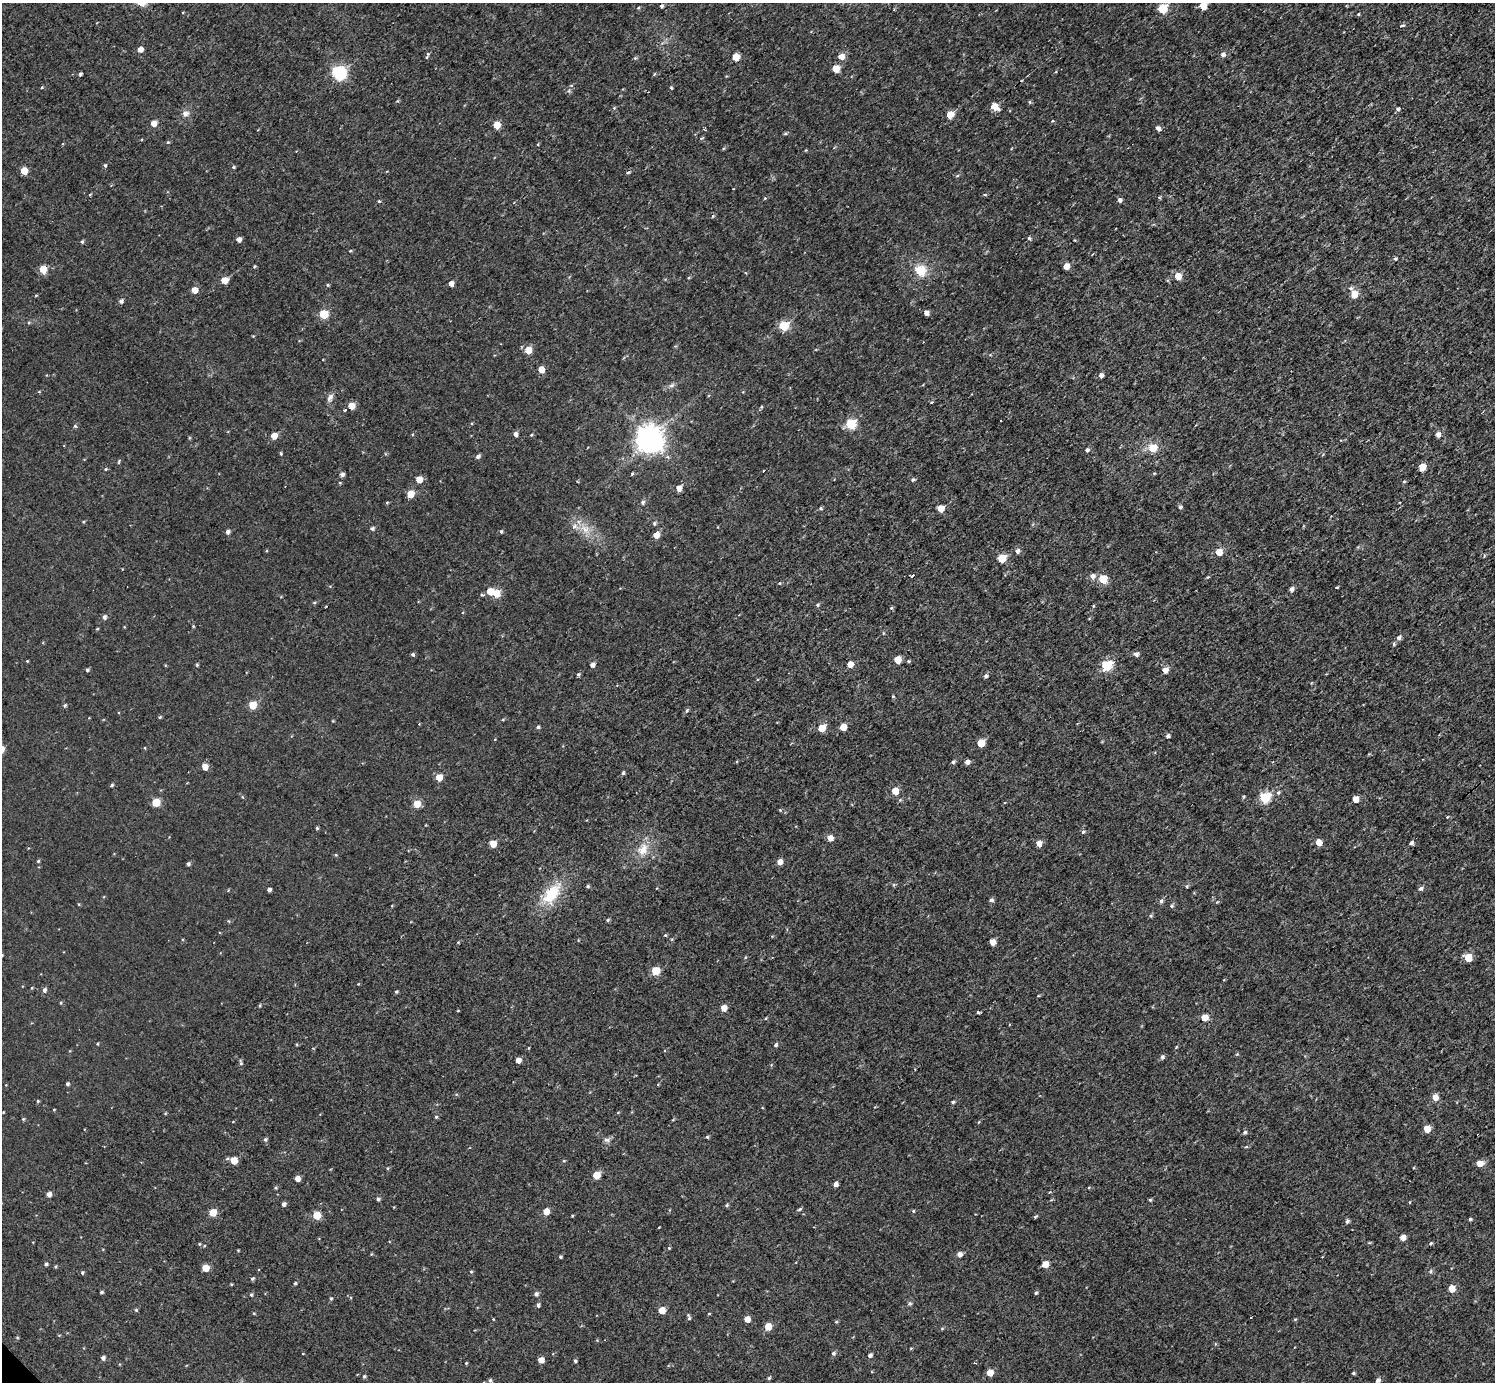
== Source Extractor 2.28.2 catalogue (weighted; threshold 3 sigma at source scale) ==
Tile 10 of 4 x 4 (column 2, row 3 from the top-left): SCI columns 1499-2991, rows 1540-2919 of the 5983 x 5981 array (HDU 1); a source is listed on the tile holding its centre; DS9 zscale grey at full resolution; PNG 1497 x 1384 px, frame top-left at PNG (2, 3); no overlay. Shown black and unused: <1% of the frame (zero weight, under 3 of 4 exposures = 1% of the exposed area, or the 3 px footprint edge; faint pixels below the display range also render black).
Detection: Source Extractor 2.28.2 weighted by HDU 2 'WHT'; one run over the whole footprint, this tile lists its part. Background 0.0567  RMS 0.062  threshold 0.28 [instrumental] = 3 sigma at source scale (4.5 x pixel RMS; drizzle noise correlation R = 1.50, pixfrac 1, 0.05/0.05 arcsec/px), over >= 5 px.
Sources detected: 310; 3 cosmic-ray / hot-pixel residue — not listed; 1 inside a brighter listed object's ellipse — not listed separately; the other 306 listed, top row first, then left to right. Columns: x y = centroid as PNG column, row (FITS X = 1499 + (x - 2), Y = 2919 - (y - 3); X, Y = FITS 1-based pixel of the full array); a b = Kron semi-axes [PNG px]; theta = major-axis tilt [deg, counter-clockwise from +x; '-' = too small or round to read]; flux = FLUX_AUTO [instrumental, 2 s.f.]
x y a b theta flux
662 6 4 4 - 12
1203 6 6 5 - 110
638 8 5 3 - 6.3
1163 9 6 5 - 300
183 12 3 3 - 4.6
1358 14 4 3 - 7
1403 25 5 3 - 8.4
140 49 5 4 - 51
428 54 7 5 79 13
1223 55 5 5 - 22
841 56 6 6 - 61
736 57 5 5 - 110
635 58 5 5 - 8.9
836 69 5 5 - 110
339 73 6 6 - 1100
80 74 4 3 - 11
654 74 4 4 - 7
41 88 5 3 - 6
671 88 4 3 - 7.4
1030 102 5 4 - 8.3
995 106 6 5 - 110
614 108 5 4 - 7.3
1397 109 5 4 - 15
185 113 10 8 20 32
950 115 6 5 - 120
1052 121 5 4 - 6.2
154 124 5 5 - 63
497 125 5 5 - 100
1158 128 5 5 - 26
785 134 7 3 1 9
701 138 5 4 - 7.1
168 142 4 4 - 7.1
806 150 5 3 - 5.1
105 165 5 4 - 10
233 167 4 3 - 11
24 171 5 5 - 120
628 172 5 4 - 9.2
90 195 4 3 - 5.9
985 195 5 3 - 6
765 198 5 3 - 6
1120 200 4 4 - 24
379 201 4 4 - 6.3
713 216 5 4 - 6.9
1029 238 5 4 - 10
239 239 4 4 - 35
82 242 5 4 - 9.9
350 251 5 3 - 5.2
1395 259 4 4 - 10
254 266 4 4 - 6.7
1066 266 5 5 - 61
43 269 5 5 - 120
920 270 15 14 - 120
1178 276 5 5 - 94
224 280 5 5 - 110
451 283 5 4 - 43
327 285 4 4 - 9.2
1350 288 6 5 - 14
194 290 5 5 - 80
1354 294 5 5 - 110
36 295 5 3 - 5.8
121 301 5 5 - 18
926 313 5 4 - 34
323 314 5 5 - 240
784 326 6 5 - 310
528 350 5 5 - 120
541 369 5 5 - 87
1101 375 4 4 - 30
672 385 9 5 27 17
39 392 5 3 - 5.9
330 398 12 7 64 27
932 402 4 3 - 5.7
352 406 6 6 - 69
761 407 4 3 - 8.7
345 410 4 3 - 32
851 424 6 5 - 410
75 426 4 4 - 9.9
515 434 4 4 - 30
531 435 4 3 - 5.6
1438 435 5 5 - 33
274 436 5 5 - 76
649 440 9 8 - 7900
1153 448 6 6 - 140
1087 450 5 4 - 15
281 453 4 3 - 8.3
478 456 6 4 40 17
119 462 7 3 80 6.8
1422 467 5 5 - 97
106 469 5 4 - 7.8
632 473 4 3 - 6.5
1154 473 5 3 - 5.1
342 474 5 4 - 19
419 479 5 5 - 90
913 480 5 4 - 11
1404 481 5 4 - 7.2
340 483 4 3 - 6.4
679 488 5 4 - 60
410 494 5 5 - 120
642 502 5 5 - 15
387 503 4 4 - 6.2
1180 507 5 5 - 13
820 508 4 4 - 11
941 508 5 5 - 100
83 522 4 3 - 6.4
654 523 5 4 - 12
372 528 5 5 - 14
585 529 14 9 -38 75
501 531 4 4 - 10
227 532 4 4 - 22
656 535 5 4 - 93
1017 551 5 4 - 23
1219 552 5 5 - 110
1484 556 5 4 - 6.7
1002 559 5 5 - 180
912 575 4 3 - 63
1092 576 6 6 - 32
1103 579 5 5 - 190
779 583 4 4 - 7
1337 587 3 2 - 5.9
1292 589 5 4 - 24
490 591 5 5 - 90
496 593 5 5 - 130
482 595 4 4 - 7.9
314 603 5 3 - 6.8
818 605 5 4 - 9.2
1093 606 4 4 - 6.2
891 608 5 4 - 8
104 617 5 4 - 22
193 626 4 3 - 5.8
97 629 5 3 - 5.3
1399 637 6 5 - 20
1394 644 5 5 - 10
413 654 4 4 - 12
1136 654 6 5 - 23
897 660 5 5 - 100
27 661 3 3 - 5
908 661 5 4 - 7.7
850 664 5 4 - 74
197 665 4 3 - 7.4
592 665 5 4 - 30
1107 666 6 5 - 500
87 670 5 4 - 10
1165 670 5 5 - 55
578 674 5 4 - 11
986 676 5 4 - 17
893 696 4 4 - 5.9
65 705 5 4 - 11
253 705 5 5 - 170
687 711 6 4 51 12
160 717 5 4 - 7.1
538 727 4 4 - 12
843 727 5 5 - 96
822 728 5 5 - 140
1168 736 5 4 - 17
981 743 5 5 - 140
145 748 4 3 - 4.8
953 762 5 4 - 12
967 762 4 4 - 30
205 767 5 5 - 74
623 773 5 4 - 11
439 777 5 5 - 100
112 785 4 4 - 8.3
895 791 5 5 - 110
1278 793 6 5 - 12
242 797 5 3 - 5.9
1265 798 6 5 - 510
1355 799 5 5 - 76
900 800 5 5 - 9
156 802 5 5 - 170
417 804 5 5 - 130
780 810 5 4 - 6.3
1447 817 4 3 - 4.8
426 825 4 2 - 4
317 828 4 4 - 7.9
1083 832 5 4 - 11
830 838 5 4 - 64
1318 842 5 5 - 100
1411 843 4 4 - 20
493 844 5 5 - 81
1039 844 5 5 - 55
643 850 16 10 53 81
336 855 4 3 - 6.2
38 861 4 4 - 7.4
780 862 5 5 - 45
188 864 4 4 - 13
894 885 5 4 - 8.5
588 886 5 4 - 9.3
1187 886 5 3 - 6.9
1421 889 6 5 - 16
269 890 4 4 - 18
551 894 31 15 52 230
991 900 5 4 - 15
1161 901 5 4 - 17
1217 902 5 3 - 5.9
392 906 4 2 - 4.6
1171 906 5 4 - 11
1151 916 5 4 - 8.2
608 920 5 4 - 9.4
665 935 4 4 - 7.3
458 942 4 3 - 6.4
993 942 5 4 - 61
2 955 4 3 - 5
745 958 5 3 - 6
1468 958 5 5 - 160
656 971 5 5 - 210
32 988 5 3 - 5.9
44 990 6 5 - 18
396 992 4 4 - 9.1
1038 996 4 3 - 5.6
61 1003 5 3 - 6
260 1006 5 4 - 8.1
724 1008 5 4 - 66
458 1011 3 2 - 4.5
978 1012 3 3 - 11
1205 1017 5 5 - 91
97 1044 4 3 - 5.6
296 1045 4 3 - 7.1
776 1045 5 5 - 13
1176 1047 5 3 - 5.9
1237 1054 4 4 - 6.5
1162 1057 6 5 - 15
518 1060 4 4 - 44
241 1063 9 4 -74 11
67 1084 4 4 - 12
456 1094 5 3 - 6.3
1435 1097 6 6 - 58
38 1101 4 4 - 6.3
953 1102 4 4 - 11
54 1110 4 2 - 4.6
436 1117 4 4 - 7.8
23 1119 4 4 - 6.9
673 1120 5 3 - 5.3
1427 1129 5 5 - 110
1245 1132 4 4 - 16
707 1137 4 4 - 8.1
265 1139 5 5 - 11
606 1140 7 4 -1 15
1246 1147 4 4 - 7.7
234 1160 5 5 - 100
564 1161 5 3 - 5.9
1480 1163 6 5 - 78
388 1168 5 3 - 6.1
596 1175 5 5 - 130
297 1179 5 5 - 44
835 1184 4 4 - 33
49 1194 4 4 - 32
378 1199 5 4 - 13
1051 1200 5 3 - 5.7
1150 1200 4 3 - 9.7
284 1204 4 4 - 22
726 1205 5 4 - 9.4
800 1209 6 4 28 8.8
546 1211 5 4 - 95
913 1211 4 4 - 6.5
213 1212 5 5 - 130
317 1215 5 5 - 170
572 1216 4 3 - 5.6
1035 1216 5 3 - 7.8
1470 1219 4 3 - 10
1347 1221 5 4 - 16
659 1227 3 2 - 4.1
1403 1238 5 4 - 60
1431 1243 5 4 - 10
199 1244 5 4 - 7.4
669 1248 4 4 - 6.4
959 1254 5 5 - 35
560 1257 4 3 - 8.9
46 1264 4 4 - 12
1045 1264 5 4 - 87
206 1268 5 5 - 110
1431 1271 6 4 71 8.8
471 1272 4 4 - 7.5
82 1273 5 4 - 8.2
252 1279 5 5 - 9.3
295 1283 4 4 - 8.7
231 1284 4 3 - 5.3
1452 1288 5 5 - 110
101 1292 4 3 - 9.9
1036 1293 4 4 - 9.9
536 1294 5 5 - 19
251 1295 5 4 - 9
331 1298 5 4 - 7.3
910 1304 7 3 8 9.2
538 1305 5 4 - 14
136 1310 5 4 - 7.2
662 1310 5 5 - 93
254 1313 5 3 - 5.7
709 1314 4 3 - 4.8
689 1317 7 3 -78 11
493 1319 4 3 - 4.3
747 1319 4 4 - 73
836 1322 5 3 - 6.3
768 1327 5 5 - 120
942 1328 5 3 - 6.9
911 1348 3 3 - 5.5
833 1353 5 4 - 15
870 1355 4 4 - 19
103 1358 5 4 - 19
541 1360 5 4 - 59
575 1361 4 3 - 9.6
466 1363 4 3 - 5.5
990 1373 5 5 - 90
1353 1373 3 3 - 9.1
364 1376 4 4 - 10
769 1378 4 4 - 9.3
490 1380 4 4 - 11
1378 1380 5 5 - 19
Isophote crosses this tile's border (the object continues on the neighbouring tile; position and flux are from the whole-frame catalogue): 2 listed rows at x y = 1203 6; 2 955